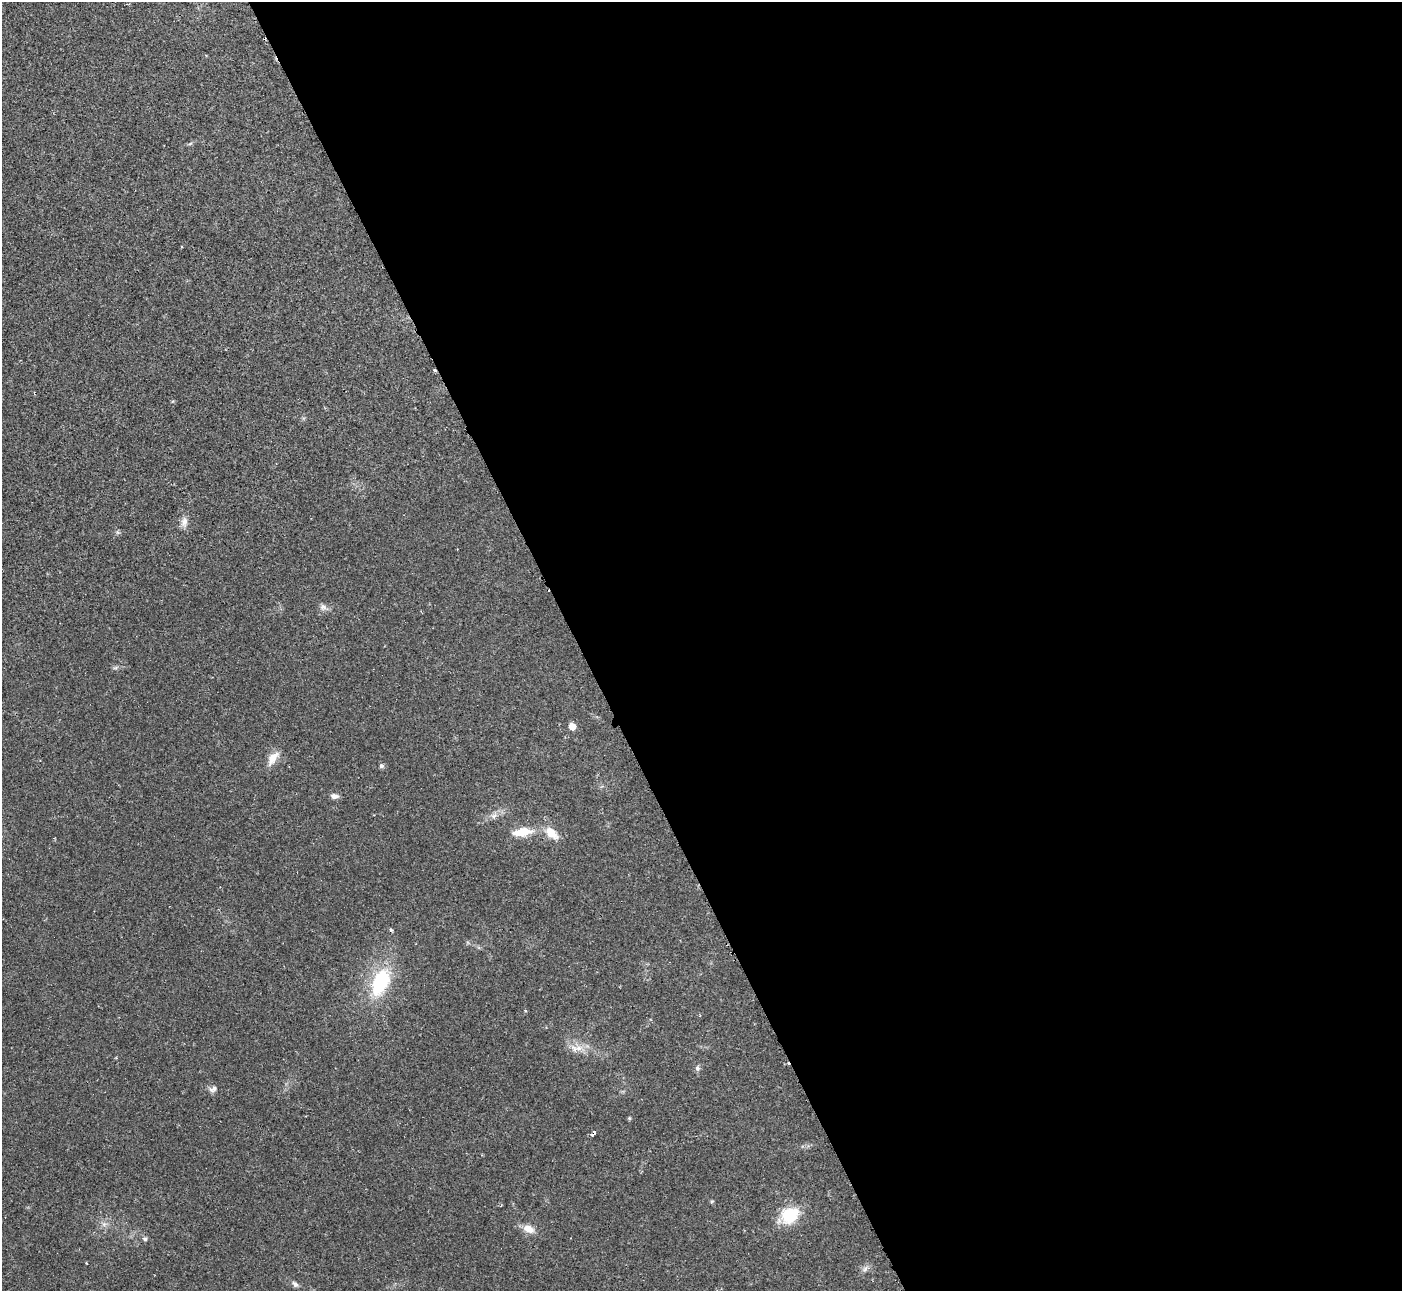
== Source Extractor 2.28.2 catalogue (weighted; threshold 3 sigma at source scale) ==
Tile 8 of 4 x 4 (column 4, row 2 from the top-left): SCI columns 4205-5604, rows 2729-4017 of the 5604 x 5592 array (HDU 1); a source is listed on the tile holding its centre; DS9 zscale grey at full resolution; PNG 1404 x 1293 px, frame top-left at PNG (2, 2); no overlay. Shown black and unused: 59% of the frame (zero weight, under 2 of 3 exposures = <1% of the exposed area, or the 3 px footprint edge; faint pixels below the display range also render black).
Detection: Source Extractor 2.28.2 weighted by HDU 2 'WHT'; one run over the whole footprint, this tile lists its part. Background 0.0258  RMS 0.0039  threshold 0.0177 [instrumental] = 3 sigma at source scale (4.5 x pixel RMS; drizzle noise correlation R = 1.50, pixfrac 1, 0.05/0.05 arcsec/px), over >= 5 px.
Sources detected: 27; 2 cosmic-ray / hot-pixel residue — not listed; the other 25 listed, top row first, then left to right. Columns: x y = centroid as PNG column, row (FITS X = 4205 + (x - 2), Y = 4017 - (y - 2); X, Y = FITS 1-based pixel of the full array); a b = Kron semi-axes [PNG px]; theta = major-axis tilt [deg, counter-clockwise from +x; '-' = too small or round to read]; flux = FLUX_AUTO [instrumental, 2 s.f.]
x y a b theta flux
181 247 4 2 - 0.34
184 522 15 8 83 2.5
323 607 9 8 - 1.7
572 726 5 5 - 4.5
273 758 22 10 55 4.5
381 766 6 6 - 0.88
334 796 11 7 -5 1.7
494 816 10 7 37 1.8
522 832 25 10 8 8.5
551 833 15 9 -42 6.3
391 930 4 4 - 0.66
380 982 29 16 65 28
525 1010 4 3 - 0.35
578 1048 12 7 0 3.2
697 1068 7 6 - 0.98
213 1089 10 6 31 1.6
629 1118 5 4 - 0.5
593 1133 8 4 50 0.92
790 1215 22 17 34 14
104 1224 6 6 - 1.1
528 1229 15 9 -22 3.9
145 1239 7 6 - 0.91
86 1263 2 2 - 0.32
865 1269 8 6 62 1.3
295 1284 8 6 -46 1.2
Overlapping masked pixels (flux is a lower limit): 1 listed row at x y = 593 1133